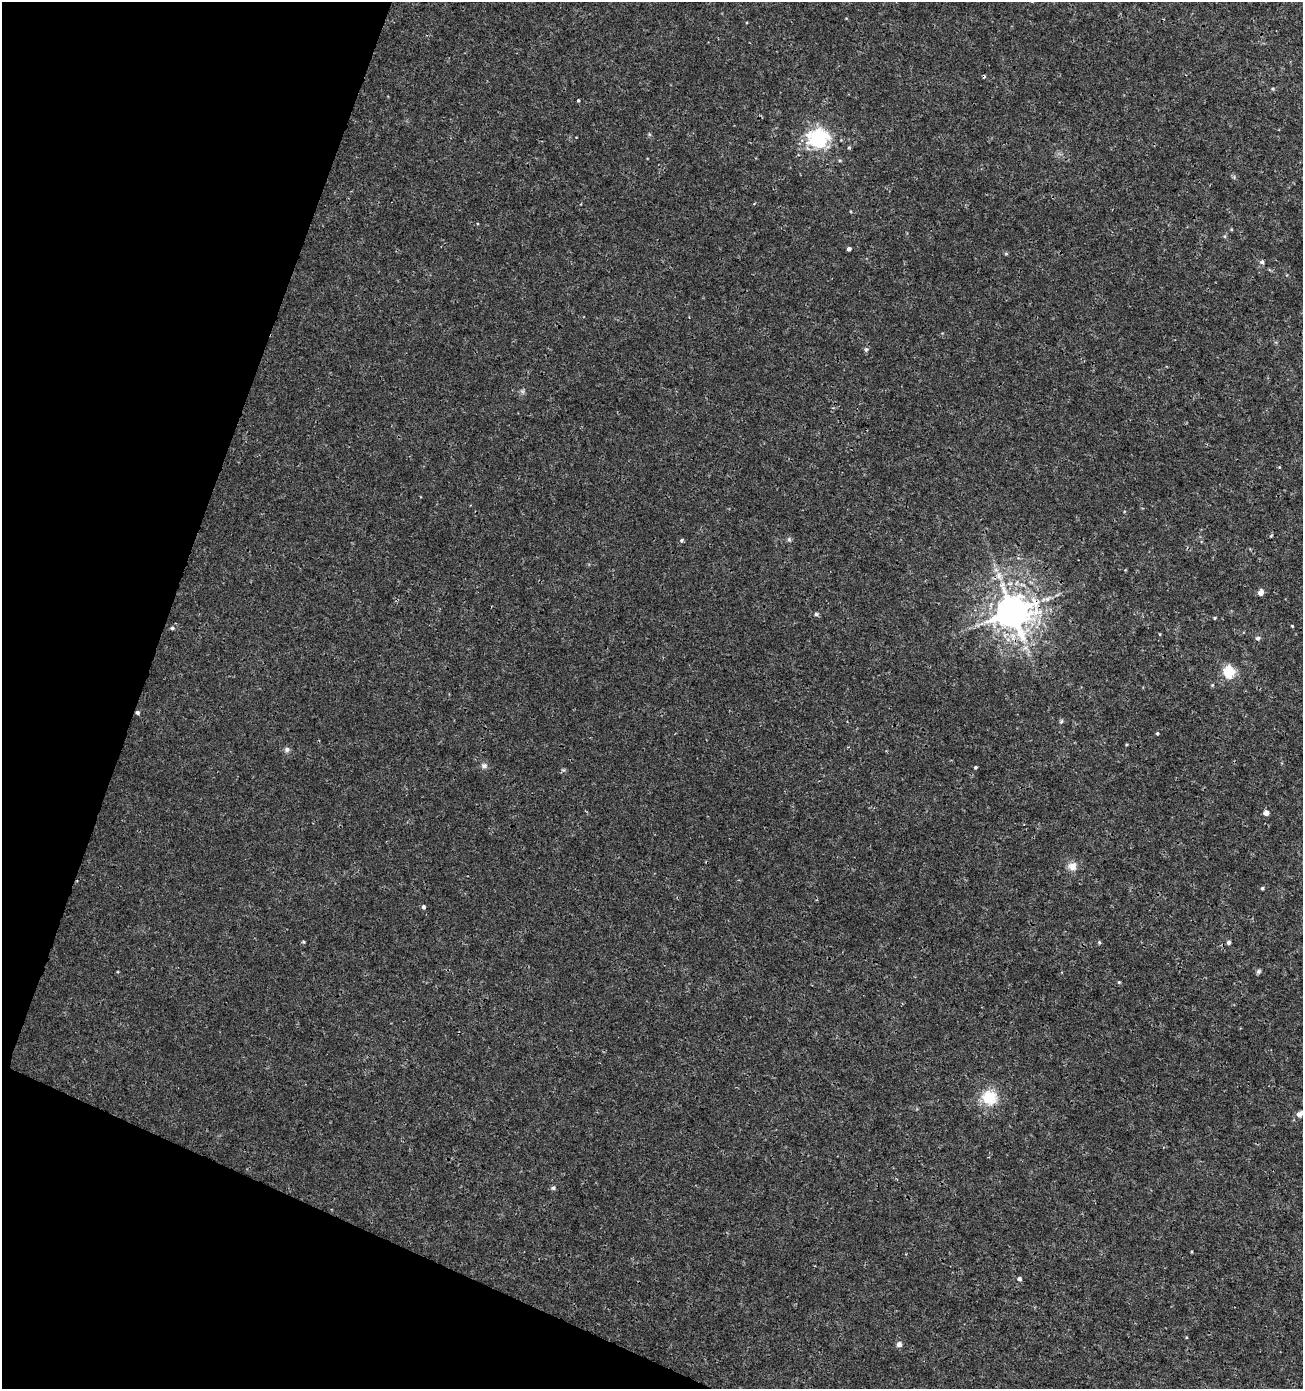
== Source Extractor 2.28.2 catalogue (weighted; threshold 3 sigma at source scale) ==
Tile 9 of 4 x 4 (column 1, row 3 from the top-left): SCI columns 277-1577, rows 1389-2775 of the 5692 x 5560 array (HDU 1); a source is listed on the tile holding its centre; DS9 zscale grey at full resolution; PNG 1305 x 1391 px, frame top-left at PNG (2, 2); no overlay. Shown black and unused: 18% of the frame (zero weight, under 3 of 4 exposures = <1% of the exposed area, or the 3 px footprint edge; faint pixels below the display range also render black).
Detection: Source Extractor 2.28.2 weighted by HDU 2 'WHT'; one run over the whole footprint, this tile lists its part. Background 0.00165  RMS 9.3e-04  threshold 0.0042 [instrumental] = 3 sigma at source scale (4.5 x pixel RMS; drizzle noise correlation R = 1.50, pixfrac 1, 0.0396/0.0396 arcsec/px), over >= 5 px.
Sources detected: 41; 1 cosmic-ray / hot-pixel residue — not listed; the other 40 listed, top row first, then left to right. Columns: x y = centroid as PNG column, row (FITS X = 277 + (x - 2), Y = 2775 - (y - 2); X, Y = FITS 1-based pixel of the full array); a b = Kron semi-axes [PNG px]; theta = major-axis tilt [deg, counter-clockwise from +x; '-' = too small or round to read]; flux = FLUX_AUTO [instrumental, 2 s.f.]
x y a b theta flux
1273 89 5 3 - 0.091
578 100 4 3 - 0.095
818 138 19 16 6 6.7
849 148 5 4 - 0.1
849 249 4 4 - 0.25
1262 262 6 5 - 0.22
866 349 5 5 - 0.14
789 539 6 5 - 0.16
681 540 3 3 - 0.31
996 570 7 4 -18 0.23
1261 593 5 5 - 0.66
1012 612 10 10 - 230
816 614 5 5 - 0.15
1215 618 4 3 - 0.09
1292 626 4 3 - 0.074
172 628 6 4 1 0.14
1159 634 4 3 - 0.064
1258 638 6 6 - 0.18
1025 648 7 4 18 0.25
1229 672 13 12 - 2.1
137 712 5 4 - 0.19
1061 722 6 3 20 0.13
1157 733 4 3 - 0.11
287 750 7 7 - 0.25
484 766 8 7 - 0.28
975 767 4 4 - 0.12
1266 813 5 4 - 0.62
1072 866 12 11 - 0.67
1262 888 4 4 - 0.14
423 907 5 4 - 0.2
303 942 5 3 - 0.093
1099 942 5 4 - 0.11
1228 942 5 4 - 0.22
1258 971 7 5 47 0.16
1119 982 5 4 - 0.11
989 1097 19 18 - 2.5
1299 1114 7 5 44 0.54
553 1188 6 5 - 0.19
1019 1279 5 4 - 0.22
899 1344 7 7 - 0.31
Overlapping masked pixels (flux is a lower limit): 3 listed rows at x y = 1012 612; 1229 672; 137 712